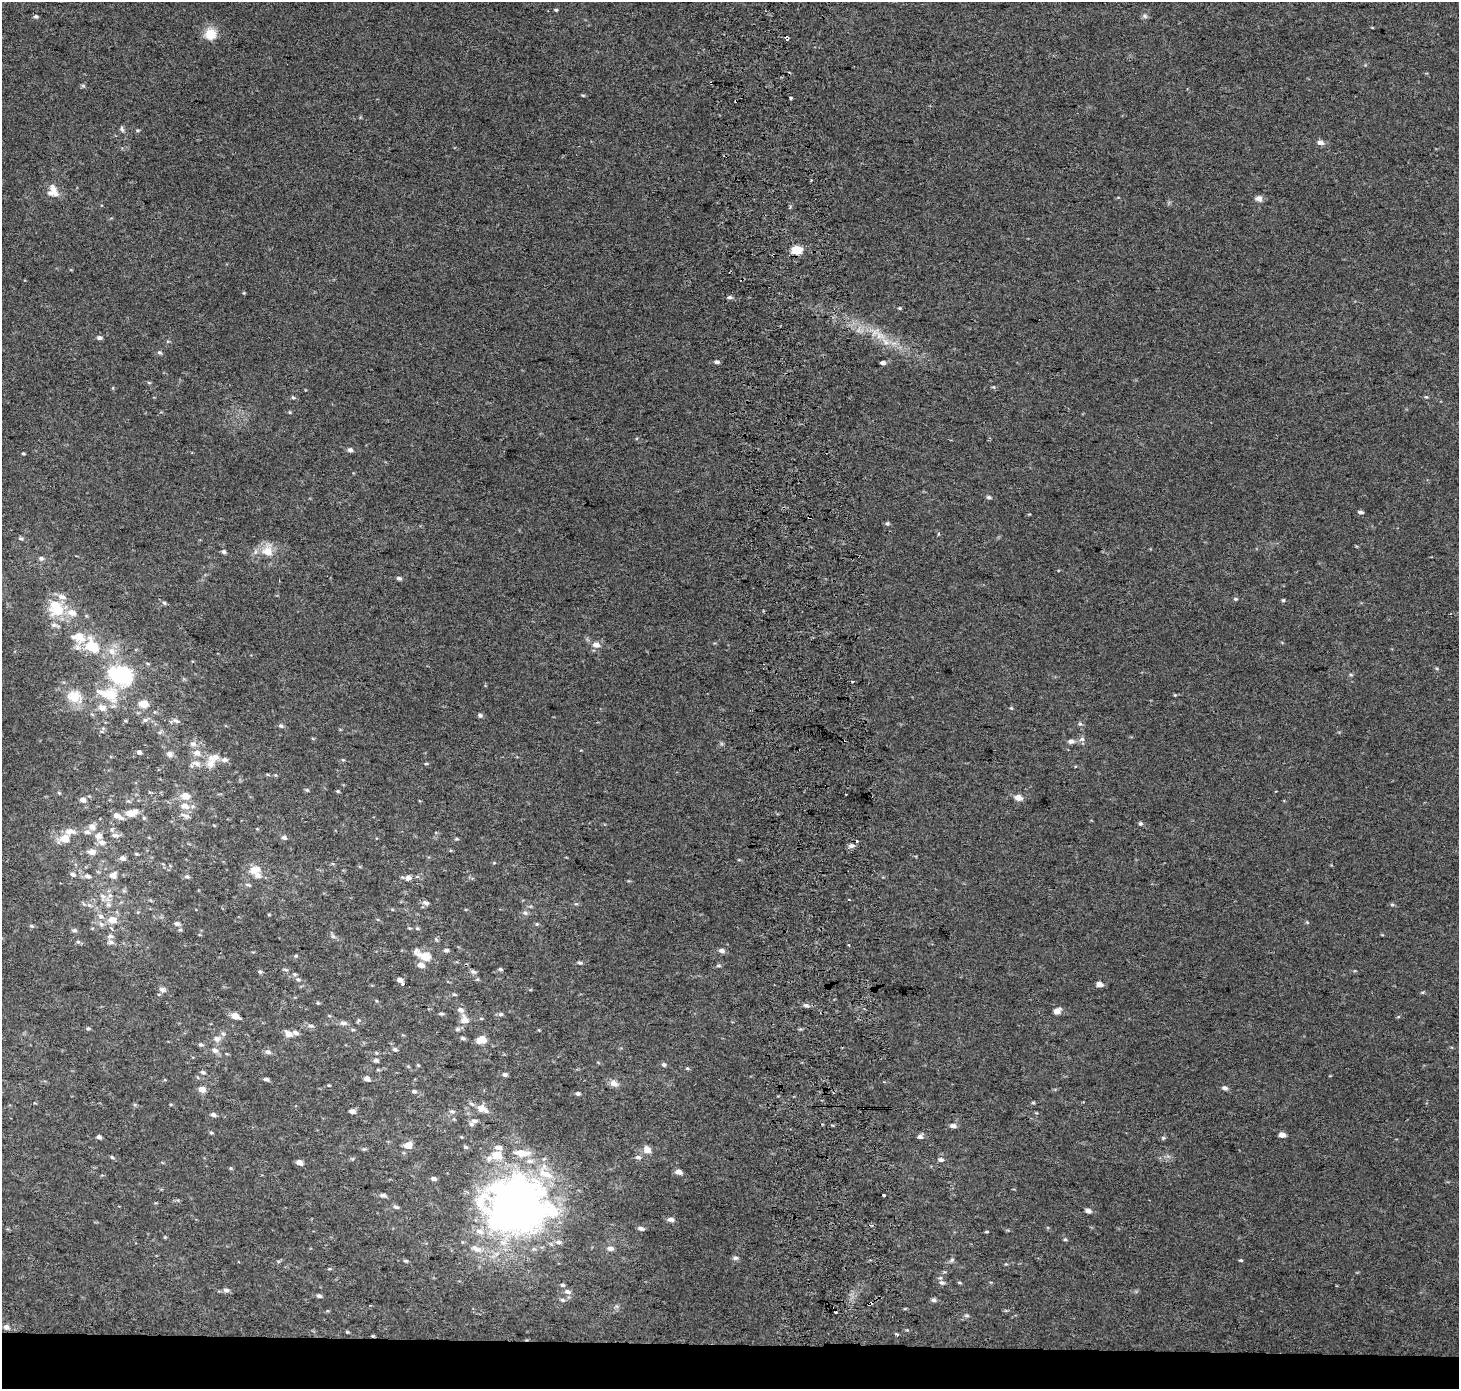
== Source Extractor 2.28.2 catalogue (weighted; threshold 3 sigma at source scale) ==
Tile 8 of 3 x 3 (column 2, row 3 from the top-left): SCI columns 1529-2985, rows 1-1387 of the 4514 x 4169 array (HDU 1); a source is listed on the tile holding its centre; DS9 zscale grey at full resolution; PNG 1461 x 1391 px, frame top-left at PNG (2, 2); no overlay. Shown black and unused: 3% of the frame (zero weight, under 2 of 3 exposures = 2% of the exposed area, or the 3 px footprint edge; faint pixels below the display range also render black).
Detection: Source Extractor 2.28.2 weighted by HDU 2 'WHT'; one run over the whole footprint, this tile lists its part. Background 0.0549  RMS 0.012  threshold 0.054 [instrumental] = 3 sigma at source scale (4.5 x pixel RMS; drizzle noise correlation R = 1.50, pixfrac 1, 0.0396/0.0396 arcsec/px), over >= 5 px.
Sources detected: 273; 3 inside a brighter object's white glare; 11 cosmic-ray / hot-pixel residue — not listed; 16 inside a brighter listed object's ellipse — not listed separately; the other 243 listed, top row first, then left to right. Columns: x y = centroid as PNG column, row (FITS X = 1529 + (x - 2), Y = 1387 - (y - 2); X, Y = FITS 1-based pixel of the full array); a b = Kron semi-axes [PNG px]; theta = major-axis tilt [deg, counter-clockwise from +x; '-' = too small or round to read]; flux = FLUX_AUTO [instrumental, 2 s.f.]
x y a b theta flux
556 10 4 3 - 1.4
36 16 5 5 - 2.5
1145 16 7 6 - 2.8
210 34 13 13 - 19
83 86 6 4 -1 1.8
583 95 5 3 - 1.4
791 98 3 3 - 3.2
736 101 3 3 - 3.8
122 129 8 5 -69 2.6
137 130 5 3 - 1.3
1320 142 8 6 -14 5.4
53 191 17 13 -81 13
1259 198 9 7 -30 5.5
796 250 6 5 - 50
244 293 5 4 - 1.1
729 297 6 5 - 2.6
900 308 5 4 - 1.3
859 330 7 4 71 3.4
880 336 17 9 -31 16
99 338 7 5 -2 3.4
160 352 6 5 - 2.3
716 362 6 4 -11 3
883 363 5 4 - 3.2
149 383 6 4 -1 1.5
993 387 5 5 - 1.5
293 397 5 4 - 1.6
1426 397 4 4 - 1.3
290 412 5 3 - 1.1
350 450 5 5 - 3.7
23 453 4 3 - 1.3
989 497 6 5 - 2.3
1360 512 5 4 - 3.2
887 523 5 5 - 2.2
21 538 6 5 - 2.1
267 551 15 13 88 19
224 552 5 5 - 2.8
41 558 7 6 - 3.1
399 578 6 4 -16 2.7
1236 599 6 4 0 1.9
1283 600 4 4 - 1.5
164 603 6 5 - 2
56 608 20 16 -57 40
79 637 19 13 -18 22
596 645 8 6 -9 8.4
91 646 15 12 -49 38
148 664 5 3 - 1.3
121 675 34 24 -18 86
1351 675 6 3 -19 1.4
99 692 9 6 -29 4.6
1175 695 5 4 - 1.1
74 697 20 17 -7 25
143 704 12 9 -8 10
102 708 11 8 -18 8.3
1011 708 5 3 - 1.3
480 715 6 5 - 2.6
125 720 5 3 - 1.3
145 720 6 6 - 2.6
176 721 10 4 -21 2.8
1080 724 6 5 - 2.2
281 726 7 6 - 2.4
1082 739 9 6 14 3.8
1071 741 8 6 -3 4.7
193 744 9 7 -2 4.9
139 752 5 4 - 3.3
197 753 9 7 -18 7.3
170 754 8 7 - 4.3
214 757 18 10 14 13
343 760 5 4 - 1.2
197 763 12 7 -17 6.5
426 764 5 3 - 1.2
268 775 5 3 - 1.3
275 775 5 3 - 1.1
307 790 5 5 - 1.6
337 791 5 4 - 1.5
59 793 5 4 - 1.3
846 794 2 2 - 1.2
185 796 11 8 -13 11
1018 798 9 7 -16 7.7
83 800 6 5 - 6.2
185 806 10 7 -16 8.8
131 813 12 7 12 15
184 815 14 5 -20 3.9
117 816 12 5 -28 8.6
1140 823 5 5 - 2.3
92 827 7 7 - 7.5
257 829 4 3 - 0.93
70 831 16 8 2 9.3
87 832 8 6 -7 4.5
115 835 12 6 -11 5.3
99 836 8 7 - 7.4
284 837 7 5 -21 3.3
65 839 9 7 10 18
456 839 6 3 0 1.5
856 841 3 3 - 4.9
851 846 6 5 - 3.6
92 852 9 7 -8 7.2
136 854 5 4 - 1.4
122 858 7 5 -12 5.2
254 870 18 11 19 15
72 874 7 5 -23 3.7
113 875 9 7 38 8.2
87 876 8 6 -21 4.5
187 876 6 6 - 2.5
408 878 9 7 27 5.6
248 885 8 4 -18 2
124 891 6 4 -18 1.8
103 896 9 9 - 7.6
426 903 8 5 -9 4
576 904 6 4 0 1.6
89 905 7 4 -44 2.7
108 905 9 6 -47 5.1
1392 905 6 4 0 1.6
525 913 7 6 - 3.1
269 915 5 3 - 1
100 916 8 6 -4 4.6
112 920 8 7 - 15
1307 922 4 4 - 1.3
101 924 8 6 -6 4.4
177 924 7 5 -14 3.5
537 924 5 5 - 1.4
31 926 6 4 -20 2
417 928 7 4 -7 1.9
74 930 7 5 -9 2.6
180 930 5 5 - 1.7
110 936 9 5 0 3.6
333 936 7 5 -44 2.7
78 942 5 5 - 2.1
111 942 9 6 -9 3.8
446 950 6 5 - 2.9
721 950 7 5 -3 4.4
295 956 6 4 12 1.5
425 956 16 9 -18 18
580 963 6 4 -17 2.2
421 965 7 6 - 6.8
718 965 6 4 0 2
500 969 6 4 -2 2
285 970 7 3 -19 1.5
260 972 5 5 - 1.8
473 972 9 5 -29 2.9
298 979 7 5 -39 2.5
399 980 5 4 - 5
402 984 3 3 - 4.3
1099 984 6 4 -5 8.5
162 989 10 7 -14 4
454 994 6 4 -15 1.8
318 1003 6 3 -17 1.3
806 1005 7 5 -12 3.2
460 1010 9 6 -29 5
1057 1011 8 6 32 7.3
441 1013 5 4 - 2.2
500 1014 6 5 - 2.6
235 1016 6 4 -23 15
1398 1017 5 3 - 1.1
358 1020 7 4 65 1.5
464 1020 9 8 - 9.8
343 1023 11 6 -8 4.3
311 1026 8 5 -10 3.4
88 1029 5 4 - 1.7
457 1029 7 5 21 2.5
801 1029 5 4 - 1.5
353 1030 5 4 - 1.6
295 1033 8 6 -24 4.3
288 1034 9 6 -35 8.3
462 1038 6 4 -16 2.2
217 1039 10 8 -2 5.9
481 1040 9 6 16 14
201 1045 7 5 -21 2.5
395 1049 6 5 - 2.7
215 1050 9 7 -31 5.6
268 1052 8 6 -7 4.3
376 1060 6 5 - 2.8
664 1065 6 5 - 2.3
687 1068 5 4 - 1.4
378 1070 6 3 -18 1.2
203 1072 6 4 -18 2.7
505 1074 5 4 - 3
266 1079 5 4 - 3.2
367 1079 5 4 - 6.3
614 1083 11 8 -26 6.8
329 1085 4 3 - 0.99
1225 1088 7 5 -18 3.9
202 1089 6 5 - 9.8
414 1091 6 5 - 2.5
578 1094 6 4 -5 2.7
1033 1102 6 4 0 1.3
482 1109 17 8 -27 12
352 1111 6 5 - 5
452 1111 8 5 -14 2.9
213 1115 6 4 -18 3.7
474 1121 8 7 - 4.1
953 1126 8 6 -13 4.5
211 1133 5 4 - 1.5
1282 1135 5 4 - 8.7
99 1137 5 4 - 3.5
920 1137 7 6 - 3.7
1163 1138 6 5 - 1.8
408 1145 7 6 - 13
465 1147 6 4 -39 2
498 1147 8 6 -14 6.9
364 1149 5 5 - 1.6
647 1150 7 6 - 11
521 1153 23 9 -5 18
497 1155 9 6 12 33
112 1157 5 4 - 1.7
638 1157 8 6 -16 3.6
941 1159 6 5 - 3.9
299 1163 6 5 - 7.7
231 1168 5 5 - 1.3
678 1172 7 5 -18 7.1
546 1174 26 11 -25 28
434 1179 6 5 - 3.6
383 1195 8 5 -16 3.7
884 1195 3 3 - 7.7
519 1206 45 39 -27 1000
396 1207 8 5 -15 2.5
1088 1211 6 5 - 4.8
671 1219 8 5 -5 4.6
641 1228 7 4 -18 3.5
479 1231 13 8 -16 9.9
987 1232 5 3 - 1.3
165 1237 4 4 - 1.1
1065 1239 5 4 - 1.5
558 1242 9 5 -1 4.1
610 1248 8 5 -7 4.3
476 1249 18 8 -24 12
735 1258 7 6 - 2.9
952 1260 6 5 - 2.2
1241 1260 5 4 - 1.4
405 1261 6 4 -3 1.6
329 1269 6 3 17 1.3
942 1283 8 6 -9 3.7
562 1285 5 4 - 1.9
226 1290 8 6 -14 3.8
567 1292 9 6 -14 4.4
319 1296 6 5 - 2.8
562 1300 6 4 -20 2.1
934 1300 6 5 - 3
870 1304 5 3 - 11
967 1315 8 4 0 1.9
6 1327 7 6 - 4.6
907 1330 4 4 - 1.1
347 1332 4 4 - 1.3
373 1336 5 4 - 1.3
Overlapping masked pixels (flux is a lower limit): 3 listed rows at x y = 736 101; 870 1304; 373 1336